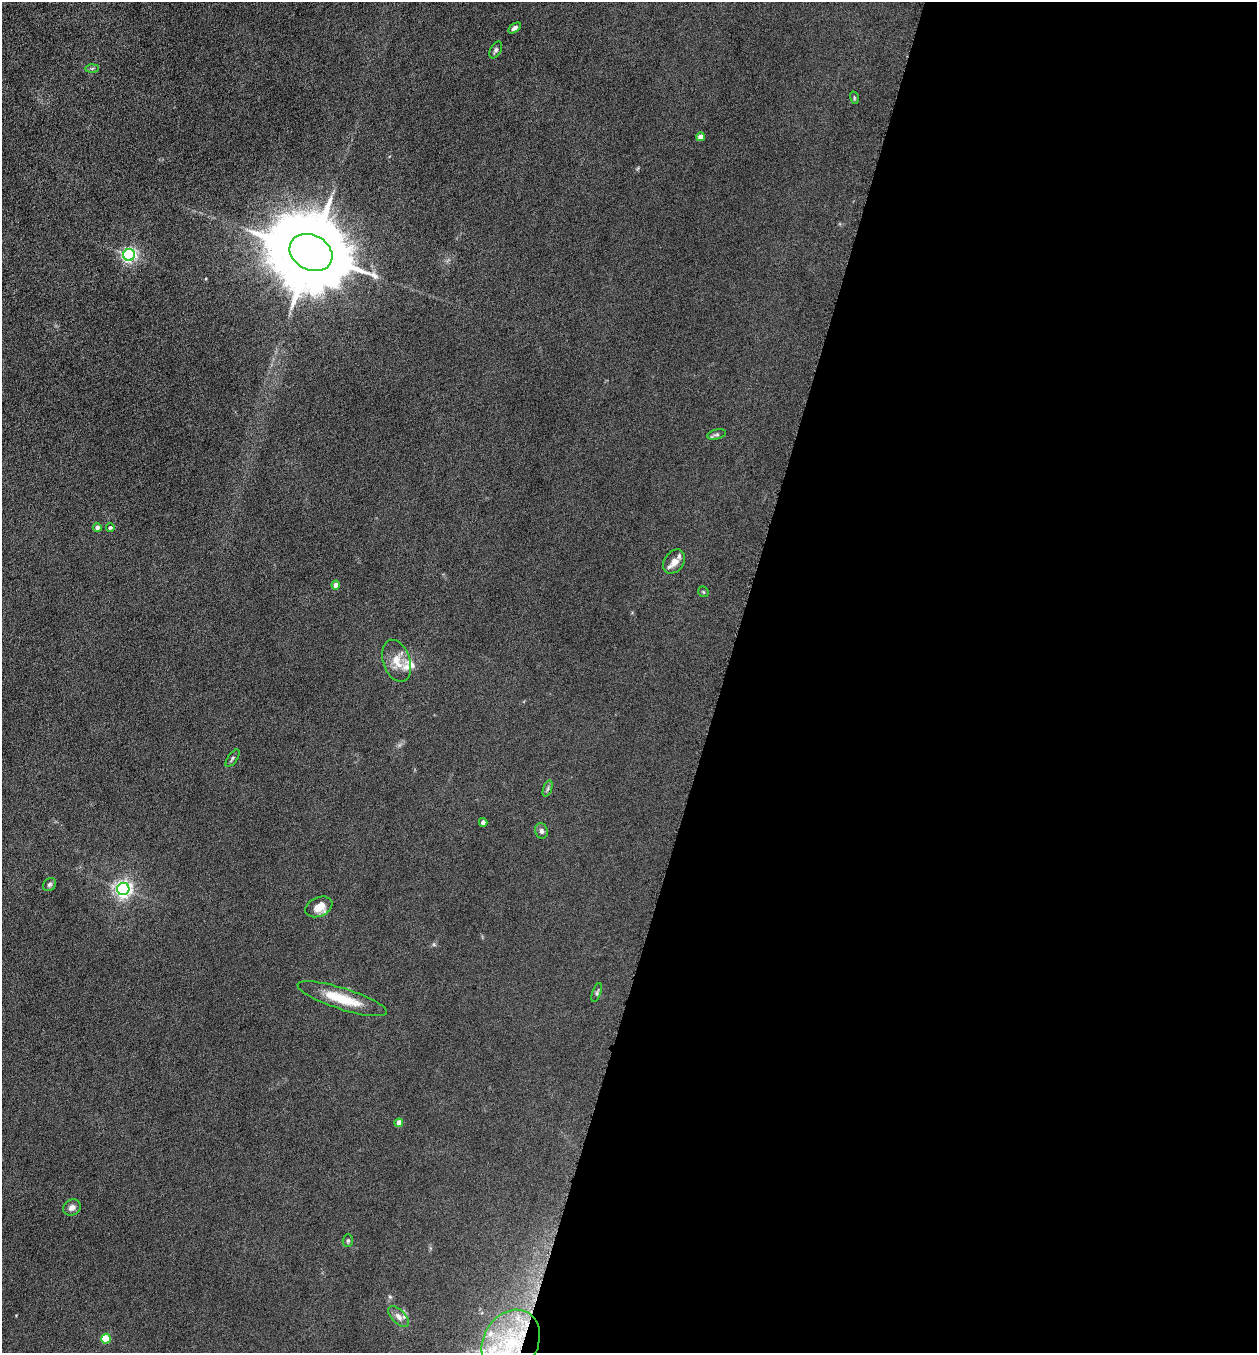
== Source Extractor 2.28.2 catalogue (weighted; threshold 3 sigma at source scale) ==
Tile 12 of 4 x 4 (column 4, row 3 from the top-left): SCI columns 3905-5159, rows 1356-2706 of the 5429 x 5413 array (HDU 1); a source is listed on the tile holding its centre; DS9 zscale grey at full resolution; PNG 1259 x 1355 px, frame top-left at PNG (2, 2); each listed source drawn as its Kron ellipse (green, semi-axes under 4 px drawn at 4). Shown black and unused: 42% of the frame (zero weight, under 4 of 8 exposures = <1% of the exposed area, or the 3 px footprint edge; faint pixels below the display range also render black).
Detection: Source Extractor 2.28.2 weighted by HDU 2 'WHT'; one run over the whole footprint, this tile lists its part. Background 0.0481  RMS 0.0055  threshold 0.0225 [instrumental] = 3 sigma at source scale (4.09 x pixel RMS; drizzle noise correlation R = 1.36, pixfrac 0.8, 0.05/0.05 arcsec/px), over >= 5 px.
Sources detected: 34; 5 inside a brighter listed object's ellipse — not listed separately; the other 29 listed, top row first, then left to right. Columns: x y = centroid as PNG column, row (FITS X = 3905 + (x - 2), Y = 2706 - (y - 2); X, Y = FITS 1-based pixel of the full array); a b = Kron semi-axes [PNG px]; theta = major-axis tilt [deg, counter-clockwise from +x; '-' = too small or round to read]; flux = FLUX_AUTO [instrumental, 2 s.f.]
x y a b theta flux
515 28 7 4 34 1.6
496 50 9 5 61 1.2
92 69 6 4 1 0.83
854 98 6 4 -73 0.6
700 137 4 4 - 4.5
311 252 22 17 -28 7500
129 255 6 6 - 130
716 434 9 5 14 1
97 527 4 4 - 2.2
110 527 4 4 - 1
674 562 13 9 53 4.7
336 585 4 4 - 4.8
703 592 6 4 -46 0.6
397 661 22 13 -71 7.7
233 758 10 4 55 1
548 789 8 3 71 0.99
483 822 4 4 - 2.4
541 831 8 6 -75 1.3
50 884 7 5 44 1
123 889 6 6 - 190
319 907 14 9 24 6.8
597 992 10 4 71 0.91
342 999 47 10 -18 16
399 1123 4 4 - 4.8
72 1207 9 7 36 2.4
348 1241 6 5 - 0.91
399 1317 13 6 -46 2.7
106 1339 5 4 - 18
511 1342 34 27 59 47
Isophote crosses this tile's border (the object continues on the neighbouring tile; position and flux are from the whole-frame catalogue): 1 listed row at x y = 511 1342